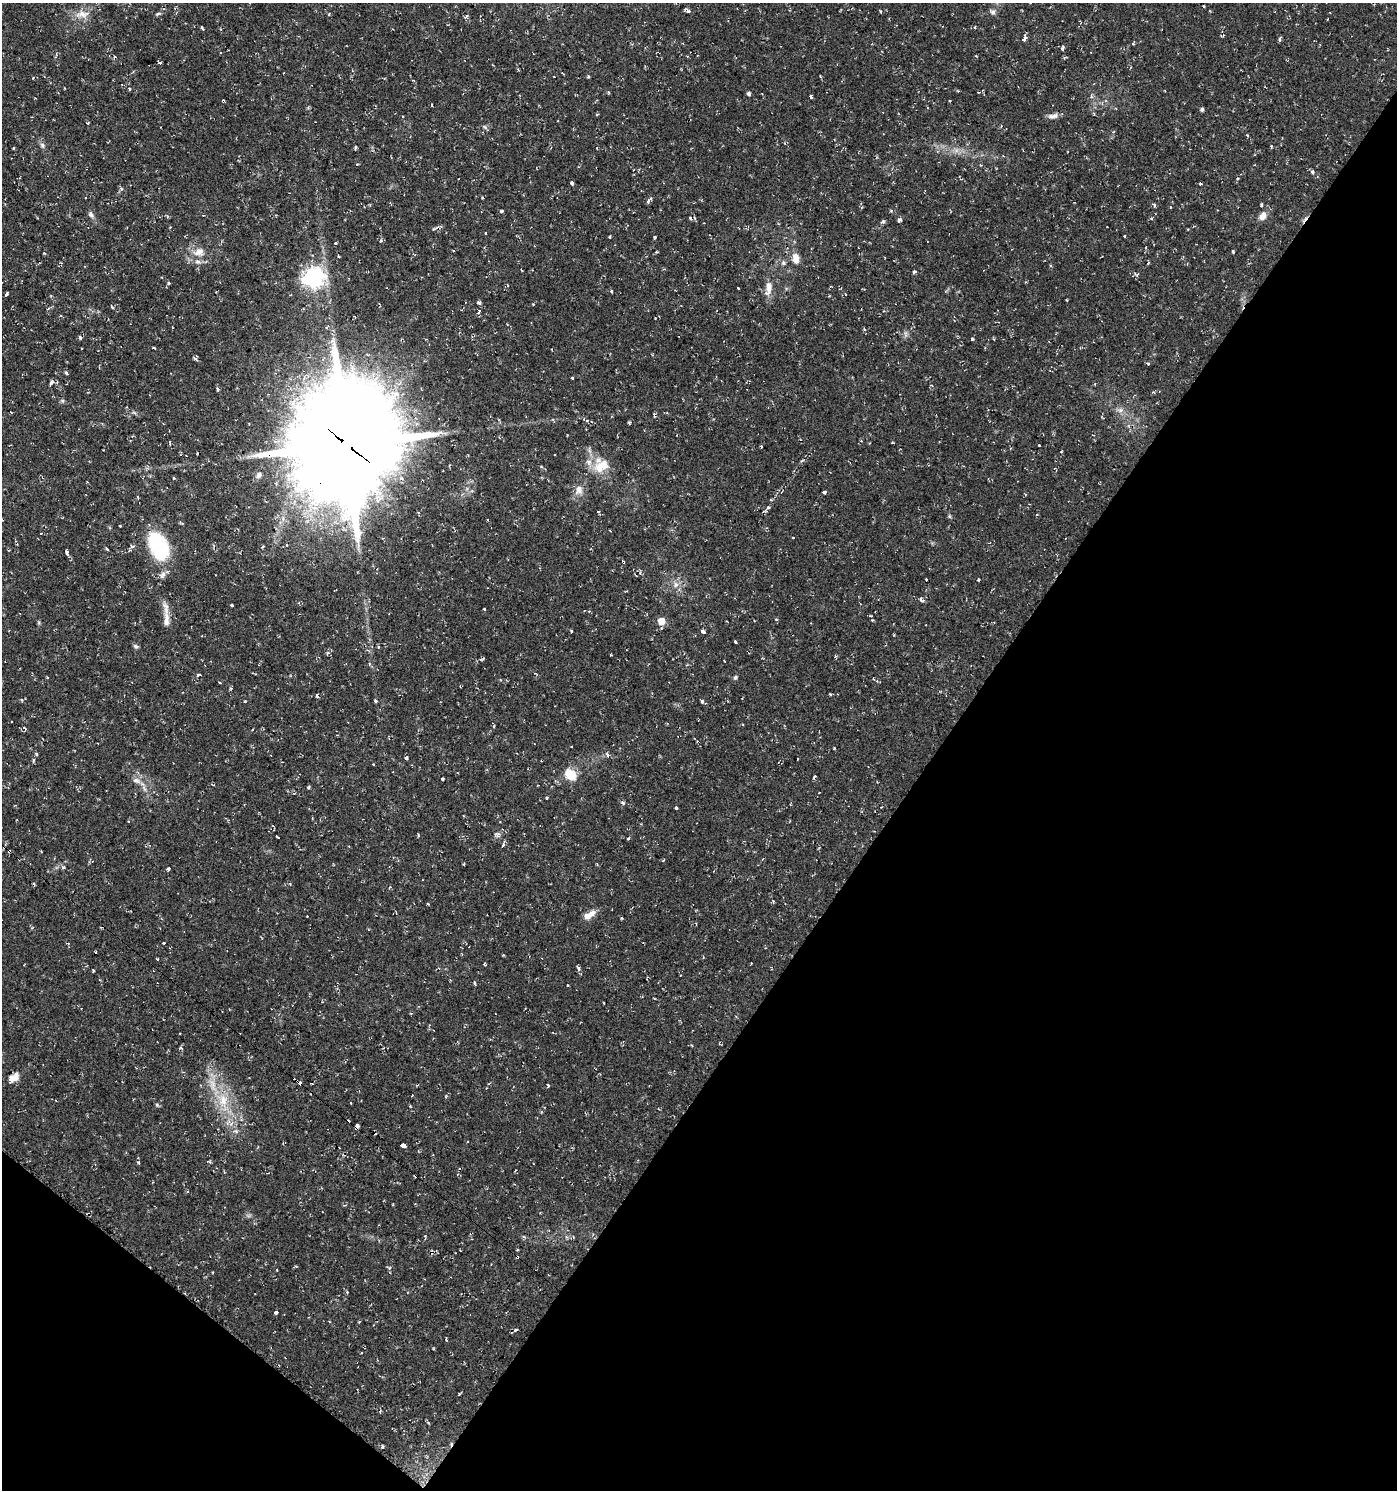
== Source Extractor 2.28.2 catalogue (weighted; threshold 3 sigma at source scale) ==
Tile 15 of 4 x 4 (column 3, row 4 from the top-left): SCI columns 3033-4427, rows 1-1488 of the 6002 x 5958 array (HDU 1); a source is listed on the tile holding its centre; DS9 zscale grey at full resolution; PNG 1399 x 1492 px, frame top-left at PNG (2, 3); no overlay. Shown black and unused: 36% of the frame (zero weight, under 2 of 3 exposures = <1% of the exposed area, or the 3 px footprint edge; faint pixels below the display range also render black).
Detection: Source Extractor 2.28.2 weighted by HDU 2 'WHT'; one run over the whole footprint, this tile lists its part. Background 0.0337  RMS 0.004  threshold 0.0182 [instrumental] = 3 sigma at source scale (4.5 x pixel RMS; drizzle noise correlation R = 1.50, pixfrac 1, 0.0396/0.0396 arcsec/px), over >= 5 px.
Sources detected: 192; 25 cosmic-ray / hot-pixel residue — not listed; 3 inside a brighter listed object's ellipse — not listed separately; the other 164 listed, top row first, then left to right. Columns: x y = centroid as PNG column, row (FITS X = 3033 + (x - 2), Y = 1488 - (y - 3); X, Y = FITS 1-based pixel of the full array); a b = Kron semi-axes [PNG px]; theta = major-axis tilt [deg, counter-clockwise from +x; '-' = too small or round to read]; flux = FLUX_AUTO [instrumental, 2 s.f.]
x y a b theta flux
1203 6 4 2 - 0.32
687 10 8 4 -31 1
993 12 7 6 - 1.1
82 14 20 11 9 4.8
158 14 8 4 19 0.65
329 14 4 3 - 0.31
1327 19 3 2 - 0.28
202 28 4 3 - 0.56
1025 38 9 4 80 1.3
1133 43 4 3 - 0.46
1062 48 7 3 77 0.7
160 63 3 3 - 1.3
588 76 4 4 - 0.52
130 89 3 3 - 2
609 92 5 3 - 0.42
748 93 4 4 - 0.95
950 101 3 2 - 0.47
1202 109 4 4 - 0.87
1053 116 14 6 8 1.9
88 123 3 2 - 0.37
485 127 8 4 -42 0.66
1247 135 4 3 - 0.36
42 145 8 6 -75 1.1
14 148 3 3 - 0.96
356 148 5 3 - 0.62
1312 172 5 5 - 0.75
572 183 3 3 - 7.1
649 200 9 3 49 0.8
1154 205 6 3 -69 0.52
1261 205 3 3 - 0.57
1170 207 4 2 - 0.3
501 211 3 3 - 0.96
91 214 8 6 -68 1.3
1262 216 10 7 55 2.7
690 218 5 4 - 0.63
1151 218 4 3 - 0.55
899 220 6 4 57 0.9
883 222 6 4 -10 0.71
1188 229 3 2 - 0.29
486 233 3 2 - 0.48
1124 235 3 3 - 0.98
609 237 3 3 - 0.43
655 237 3 3 - 1.2
381 240 5 4 - 0.63
335 243 3 3 - 0.99
1233 251 4 3 - 0.46
199 252 15 12 22 4.5
339 256 3 2 - 0.55
796 259 12 8 -82 3.7
1148 262 5 3 - 0.5
783 263 6 5 - 0.82
521 270 3 2 - 0.45
913 272 5 3 - 0.61
161 277 3 2 - 0.33
313 277 8 7 - 200
168 283 3 3 - 1.2
768 287 20 8 -90 3.9
738 288 3 3 - 1
612 291 3 3 - 1
6 294 4 3 - 2.9
479 303 4 3 - 2.1
112 307 5 3 - 0.47
479 312 7 4 63 0.91
655 318 2 2 - 0.27
864 329 4 3 - 0.39
905 334 7 4 -89 0.95
80 338 5 3 - 0.6
972 339 3 3 - 2
195 358 6 4 -39 0.96
1148 364 3 3 - 2.1
66 373 4 3 - 2.4
573 377 3 3 - 1
52 382 4 3 - 2.4
1120 410 8 6 20 1.4
584 419 4 4 - 1
629 422 5 3 - 0.45
893 443 4 2 - 0.33
346 444 40 35 84 7100
1039 445 3 2 - 0.52
602 466 24 15 27 8.3
259 475 8 7 - 1.4
174 478 3 3 - 0.81
402 478 6 5 - 1.3
579 490 14 11 84 3.3
824 492 3 3 - 8.9
598 512 3 3 - 1
1037 515 3 3 - 0.39
950 516 6 4 -89 0.55
120 526 3 2 - 0.35
793 538 3 2 - 0.32
132 546 6 4 -11 0.81
158 546 32 18 -66 31
263 546 4 3 - 0.42
107 549 3 3 - 0.5
67 552 4 3 - 1.7
640 572 5 3 - 0.49
926 580 3 3 - 1.1
676 584 8 6 -89 1.8
921 599 7 4 -57 1.6
232 605 3 3 - 4
484 609 3 3 - 0.97
776 619 4 4 - 0.47
166 620 27 8 -89 3.9
872 620 4 3 - 0.32
661 621 5 5 - 6.8
571 631 4 3 - 0.42
703 632 4 3 - 2.4
735 642 4 2 - 0.46
135 646 7 5 -47 0.79
328 653 6 4 34 0.69
198 675 4 3 - 2.5
47 677 3 2 - 0.35
735 677 6 5 - 0.76
873 679 3 3 - 0.34
375 701 4 3 - 0.56
702 702 5 4 - 0.94
12 722 3 3 - 0.99
571 746 3 2 - 0.27
834 748 3 3 - 0.34
608 755 5 4 - 1.2
406 758 5 3 - 0.64
34 760 5 3 - 0.53
542 760 3 3 - 0.91
571 775 6 5 - 28
814 776 4 3 - 0.83
442 779 3 3 - 0.74
136 780 11 7 -16 2
308 787 4 4 - 0.49
546 798 3 3 - 1.7
623 803 7 4 -36 0.7
676 808 3 3 - 1.9
418 835 5 3 - 0.41
628 838 3 3 - 8.7
503 846 4 3 - 5.7
63 867 5 3 - 0.52
168 869 3 3 - 1.3
589 915 15 7 33 3.9
622 918 4 3 - 0.4
164 943 3 3 - 0.98
95 952 3 2 - 0.74
503 955 4 3 - 0.33
485 964 6 3 89 0.48
578 968 6 3 -64 1
93 971 3 3 - 0.98
680 975 2 2 - 0.39
603 1003 3 2 - 0.67
181 1048 5 3 - 0.46
14 1078 16 9 37 3.3
213 1085 20 8 -80 5.6
548 1085 3 3 - 4.5
412 1095 3 2 - 0.71
223 1100 19 11 -80 8.2
351 1103 3 2 - 0.64
157 1105 5 4 - 0.53
356 1127 4 3 - 3.8
402 1145 5 3 - 23
138 1163 3 3 - 1.4
389 1268 5 3 - 0.53
347 1292 4 3 - 0.49
276 1312 3 3 - 8.6
516 1330 6 2 25 0.58
446 1340 3 2 - 0.74
428 1423 6 3 -44 0.5
382 1447 6 3 90 0.54
Overlapping masked pixels (flux is a lower limit): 3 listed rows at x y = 346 444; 542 760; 356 1127
Unlisted compact peaks at least as high as the median listed source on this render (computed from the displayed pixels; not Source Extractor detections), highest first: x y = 245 701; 880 11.